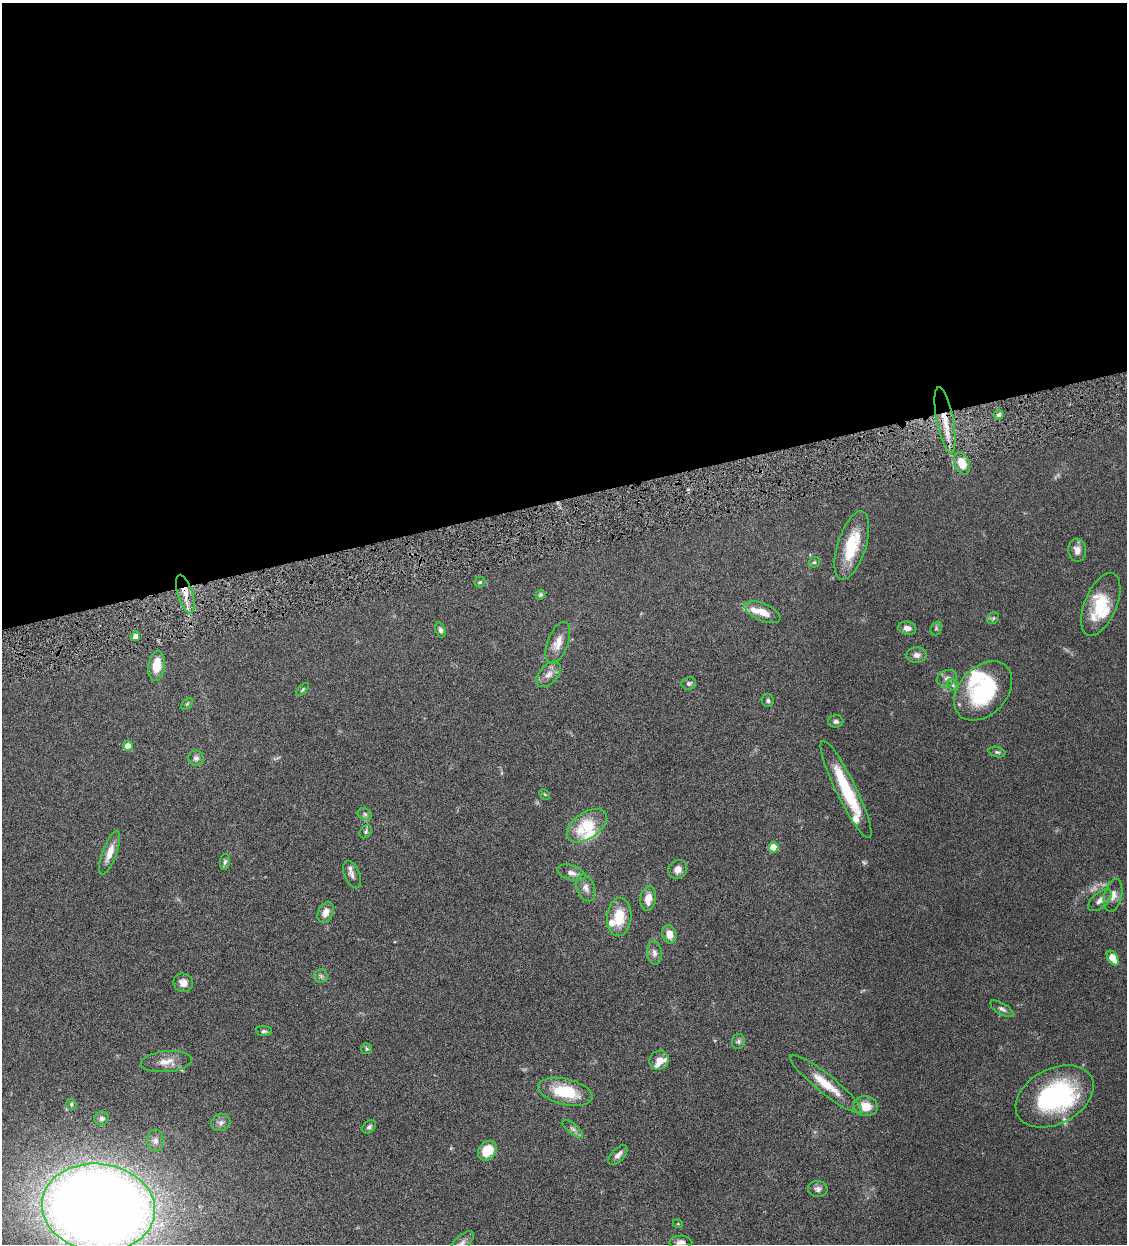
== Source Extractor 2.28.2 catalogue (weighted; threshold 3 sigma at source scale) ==
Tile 2 of 4 x 4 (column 2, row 1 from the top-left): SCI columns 1389-2513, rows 3729-4970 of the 4911 x 4972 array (HDU 1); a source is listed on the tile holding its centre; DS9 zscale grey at full resolution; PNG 1129 x 1246 px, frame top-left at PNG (2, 3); each listed source drawn as its Kron ellipse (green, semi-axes under 4 px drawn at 4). Shown black and unused: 40% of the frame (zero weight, under 4 of 8 exposures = <1% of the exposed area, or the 3 px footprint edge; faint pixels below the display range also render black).
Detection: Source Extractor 2.28.2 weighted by HDU 2 'WHT'; one run over the whole footprint, this tile lists its part. Background 0.0441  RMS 0.0037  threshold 0.0152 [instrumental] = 3 sigma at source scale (4.09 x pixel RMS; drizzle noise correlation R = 1.36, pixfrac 0.8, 0.05/0.05 arcsec/px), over >= 5 px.
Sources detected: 89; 1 too faint to see at this stretch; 1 inside a brighter object's white glare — neither listed nor drawn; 11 inside a brighter listed object's ellipse — not listed separately; the other 76 listed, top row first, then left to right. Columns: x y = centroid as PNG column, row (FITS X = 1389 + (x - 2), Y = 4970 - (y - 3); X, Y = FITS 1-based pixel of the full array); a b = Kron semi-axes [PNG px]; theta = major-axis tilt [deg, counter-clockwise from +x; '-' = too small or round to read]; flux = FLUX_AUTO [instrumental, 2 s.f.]
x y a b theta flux
999 415 5 4 - 0.96
945 420 34 8 -79 8.8
962 463 11 7 -68 5.6
852 545 36 14 72 14
1077 550 12 8 -85 2.2
814 562 6 5 - 0.54
480 582 5 5 - 0.47
185 594 20 7 -73 4.4
540 595 5 4 - 0.56
1101 604 33 16 68 13
763 612 19 8 -23 4.6
993 618 6 5 - 0.59
907 628 9 6 -10 1.7
936 628 7 5 68 0.6
440 630 8 5 -69 0.83
135 636 5 4 - 2.8
558 643 22 10 70 3.6
917 655 10 8 2 1.6
157 666 15 8 82 6
549 674 15 9 48 2.5
947 678 10 7 20 1.6
689 683 7 6 - 0.86
953 685 6 5 - 0.59
303 689 8 3 45 0.44
983 691 34 24 46 29
768 700 6 6 - 0.68
187 704 7 4 45 0.48
836 721 7 6 - 0.83
128 746 5 4 - 3.3
997 752 9 5 -15 0.68
196 758 8 7 - 1.2
846 789 54 10 -64 18
545 794 6 3 -45 0.33
365 814 7 5 -23 0.8
587 826 22 13 35 12
366 832 7 5 51 0.64
773 847 5 5 - 6.1
110 853 23 7 70 3.6
225 862 8 5 81 0.78
678 869 10 9 - 2.5
571 873 14 7 -19 2
352 875 14 8 -66 1.5
586 888 14 9 -70 2.1
1113 895 16 9 77 2.5
648 899 12 7 81 3.9
1100 900 14 7 41 2.1
326 912 11 7 66 2.9
619 917 19 12 86 8.7
669 934 9 7 -72 3.3
654 953 12 7 -84 1.6
1113 958 8 4 -58 5.6
321 976 6 6 - 0.78
183 983 10 9 - 2.4
1002 1009 13 5 -31 1.1
264 1031 8 5 -5 0.71
738 1041 7 6 - 0.92
367 1049 5 5 - 0.5
659 1060 10 9 - 3
166 1062 26 10 5 4
826 1084 45 9 -38 8
565 1092 28 13 -13 14
1055 1096 42 27 28 45
71 1104 5 5 - 0.56
866 1106 12 10 -8 5
102 1118 7 7 - 1.1
221 1123 10 8 26 1.5
369 1127 8 5 42 0.84
573 1129 12 4 -40 1.1
155 1141 11 8 -86 1.4
487 1151 11 8 49 6.6
618 1155 12 6 46 1.8
818 1189 10 8 -9 1.3
98 1208 57 44 -6 660
678 1224 5 3 - 0.27
681 1242 11 6 1 1.7
461 1244 17 7 47 2
Overlapping masked pixels (flux is a lower limit): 2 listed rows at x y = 945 420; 185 594
Isophote crosses this tile's border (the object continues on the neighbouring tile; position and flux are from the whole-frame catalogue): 2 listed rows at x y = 98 1208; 461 1244